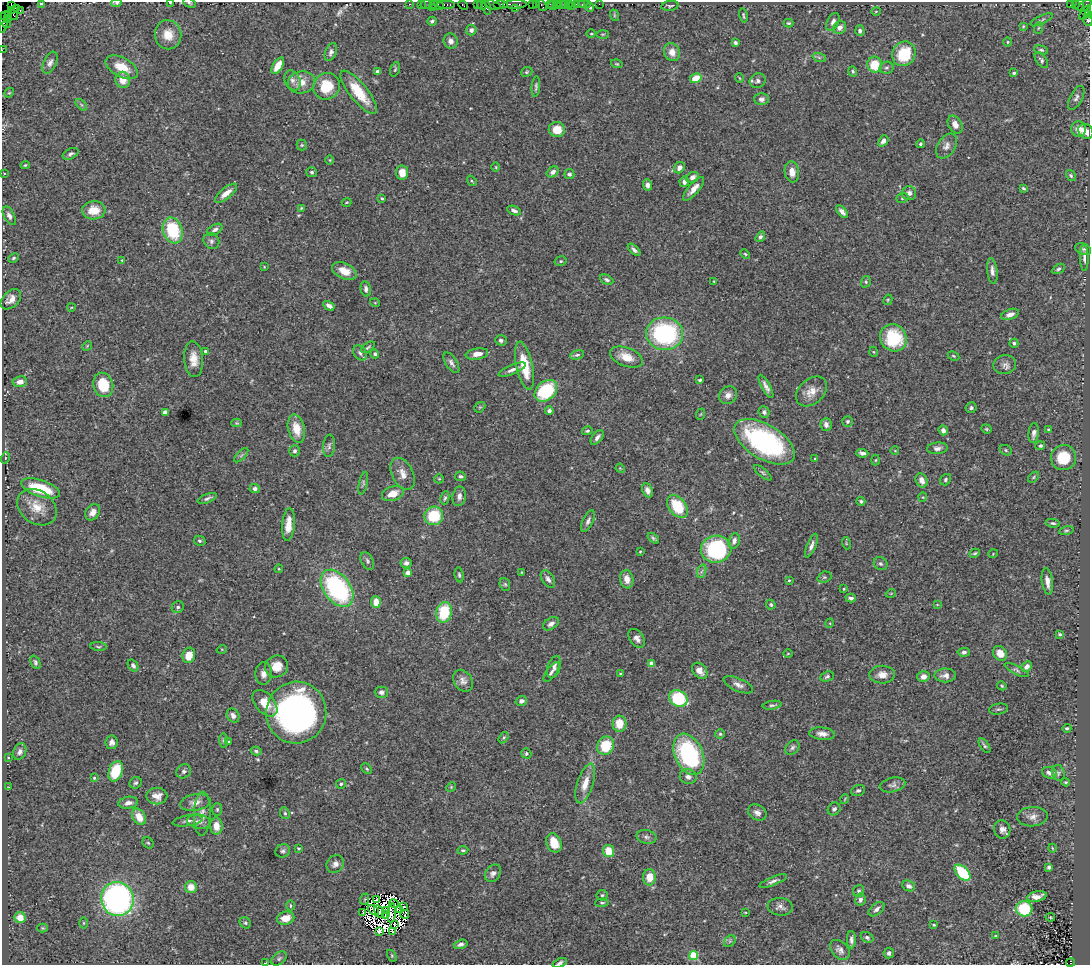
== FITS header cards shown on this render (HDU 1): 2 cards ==
NAXIS1  =                 1088
NAXIS2  =                  963

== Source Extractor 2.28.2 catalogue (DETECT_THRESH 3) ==
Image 1088 x 963 px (HDU 1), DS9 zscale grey, 1 PNG px = 1 image px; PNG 1092 x 967 px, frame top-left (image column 1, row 963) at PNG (2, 2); each listed source drawn as its Kron ellipse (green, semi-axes under 4 px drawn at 4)
Background 0.895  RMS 0.032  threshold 0.0948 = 3 sigma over >= 5 px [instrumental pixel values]
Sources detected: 438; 19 with non-positive FLUX_AUTO (blend fragments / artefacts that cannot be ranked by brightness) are neither listed nor drawn; the other 419 listed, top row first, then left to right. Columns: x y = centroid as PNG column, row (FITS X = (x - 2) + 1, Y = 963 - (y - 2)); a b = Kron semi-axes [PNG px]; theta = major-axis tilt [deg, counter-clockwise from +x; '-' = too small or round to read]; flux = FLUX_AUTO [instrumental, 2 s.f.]
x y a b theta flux
170 2 3 2 - 1.5
41 3 4 3 - 3.4
117 3 5 4 - 3.7
189 3 7 4 -27 3.1
410 4 3 2 - 35
421 4 2 2 - 24
426 4 6 3 10 71
434 4 2 2 - 24
447 4 9 3 0 110
477 4 3 2 - 26
501 4 7 2 0 180
515 4 12 4 2 200
533 4 3 3 - 59
536 4 3 2 - 58
550 4 3 2 - 52
557 4 3 2 - 49
561 4 3 2 - 76
565 4 2 2 - 16
569 4 2 2 - 9
577 4 4 3 - 63
582 4 3 2 - 10
587 4 2 2 - 19
599 4 2 2 - 6.9
1071 4 4 3 - 120
1075 4 3 3 - 13
11 5 4 3 - 110
439 5 5 3 - 82
463 5 5 3 - 58
482 5 5 3 - 89
493 5 8 3 -18 140
542 5 6 3 -54 78
553 5 5 2 - 58
1080 5 6 3 70 19
572 6 2 2 - 7.2
670 6 9 5 7 3.9
1085 6 8 3 36 100
433 7 3 2 - 7.6
486 7 8 3 -77 130
590 7 4 3 - 3.8
16 9 4 2 - 49
516 9 3 2 - 79
11 10 4 3 - 240
20 11 3 2 - 15
876 11 4 3 - 1.9
1085 13 8 3 55 580
8 14 3 2 - 44
13 15 5 2 - 110
614 15 6 3 -73 2
743 15 7 3 -78 2.8
1089 15 4 2 - 51
5 16 3 2 - 35
8 19 3 2 - 39
1041 20 12 4 25 4.8
1088 20 6 3 -73 84
432 21 5 3 - 4.5
833 22 9 5 64 9.1
3 23 10 3 85 160
7 23 4 3 - 60
788 23 5 3 - 2.9
1023 26 4 3 - 2
840 28 7 6 - 13
1038 28 6 3 70 2.5
471 30 5 5 - 8.2
860 31 5 5 - 6.5
591 34 4 3 - 1.9
603 34 6 3 1 2.3
168 35 14 13 - 31
451 41 7 7 - 10
1007 42 4 3 - 1.9
735 43 4 3 - 4.9
2 50 2 2 - 17
1041 50 7 4 -14 3.5
331 52 9 5 68 7.4
672 52 9 8 - 19
904 54 13 11 58 81
819 57 7 4 -19 4
1041 60 9 5 -55 5.1
50 63 11 6 65 9
617 64 6 4 -18 2.7
875 65 8 7 - 55
278 66 9 5 58 26
122 67 18 9 -28 40
886 68 7 6 - 4.9
395 69 8 4 74 3.1
377 71 4 3 - 5.2
853 71 5 4 - 3.3
527 72 6 4 22 3
1014 73 4 3 - 2.9
696 78 6 5 - 31
739 78 5 3 - 1.8
123 80 8 7 - 23
292 80 10 7 -65 11
758 81 8 7 - 6.9
301 82 14 11 10 25
326 86 14 13 - 60
536 87 10 4 85 4.4
359 92 27 9 -51 63
9 93 5 4 - 2.2
1076 98 13 6 63 8
761 99 7 6 - 8.1
81 105 7 4 -45 3.4
955 125 9 6 -62 12
1079 129 8 7 - 17
557 130 8 7 - 32
1086 131 8 6 -44 14
883 141 6 4 53 10
920 144 4 4 - 3.7
302 145 5 5 - 3.3
946 146 13 8 56 12
71 154 8 5 28 6.1
330 160 5 3 - 1.8
25 165 4 4 - 2.6
496 167 5 3 - 2
679 168 6 5 - 11
312 172 5 5 - 4.7
553 172 6 5 - 9.2
792 172 10 7 -81 17
4 173 2 2 - 1.3
402 173 7 6 - 26
569 174 5 5 - 4.9
1071 176 6 4 -58 3.5
692 177 6 5 - 9.2
472 181 5 3 - 2.3
684 182 5 4 - 8.1
647 185 5 4 - 7.7
1023 188 4 3 - 2.7
694 189 15 5 49 15
226 193 13 5 39 18
909 193 7 7 - 9.5
382 198 4 3 - 2.5
902 198 6 4 20 3.4
347 202 5 2 - 1.7
301 208 4 3 - 2.1
94 210 11 9 2 38
514 211 7 4 -21 6.4
842 212 7 4 -45 8
9 216 10 5 -62 8.9
173 230 13 9 -73 110
215 230 8 5 30 6.6
760 237 6 4 56 5.6
211 241 8 7 - 6.6
1083 249 8 5 -21 4.5
634 250 7 4 -43 6.3
745 254 5 4 - 2.5
14 258 5 3 - 3
1084 258 13 4 -89 7.9
122 260 4 4 - 1.9
561 261 6 4 13 3.6
264 267 2 2 - 1.5
1058 269 7 4 30 4.4
344 271 13 7 -24 29
992 271 13 5 -83 9.7
607 280 7 4 -28 5
714 281 3 2 - 1.7
866 282 6 4 72 3.2
366 289 8 5 -78 7.7
11 299 12 8 44 16
888 300 5 4 - 2.6
375 303 5 3 - 1.6
329 306 6 3 -30 8.9
71 308 4 3 - 1.6
1010 314 9 5 19 12
665 334 18 16 -4 280
893 338 14 13 - 120
501 340 6 5 - 5
1014 343 4 4 - 4.7
87 346 5 4 - 2.2
368 347 8 3 36 3.2
205 351 3 3 - 4.4
874 352 5 3 - 2.1
360 353 8 6 -50 6
375 354 5 4 - 3.7
477 354 11 5 9 19
577 355 7 4 15 4.6
953 356 6 4 -27 2.8
626 357 17 9 -21 31
194 359 18 9 -85 26
451 363 11 5 -57 7.9
1005 365 11 9 11 10
525 366 24 8 -78 58
512 370 14 5 22 9.7
700 380 3 3 - 2.9
20 382 7 5 8 12
103 385 12 10 -73 74
766 386 13 4 -61 9.7
546 391 12 9 40 140
811 391 17 12 42 24
728 395 9 8 - 13
480 407 6 4 43 2.5
971 408 5 5 - 4.6
549 411 4 4 - 6.2
165 412 4 4 - 18
764 412 6 5 - 5.6
701 414 6 3 70 2.1
848 421 5 5 - 4.5
236 423 5 4 - 2.3
826 424 6 5 - 9.5
296 429 14 8 -76 38
986 429 5 4 - 2.6
1048 429 3 3 - 1.4
943 430 5 4 - 9.5
587 431 5 4 - 3.7
1034 433 10 5 83 9.8
597 437 8 5 52 9
764 442 34 17 -31 320
329 446 11 6 85 6.1
1040 446 5 4 - 3.9
937 448 10 5 4 8.4
1006 450 6 5 - 3.5
295 451 5 5 - 5.1
895 451 4 3 - 1.5
862 453 6 4 -6 8.3
241 455 9 3 45 3.9
5 458 5 3 - 1.9
1063 458 13 12 - 67
815 459 4 3 - 2.1
876 460 5 3 - 2.1
620 468 5 3 - 1.8
763 473 11 4 -40 3.8
402 474 17 10 -63 20
460 476 5 4 - 4.3
1034 477 7 4 47 2.9
439 479 5 4 - 2.4
921 480 7 5 -65 15
945 480 6 5 - 3.9
363 483 12 4 77 4.3
40 488 20 8 -18 80
255 489 5 4 - 7.1
647 490 7 5 -67 9.6
393 494 11 7 20 23
459 496 10 6 81 11
923 497 4 4 - 2.3
207 498 10 3 21 5.3
445 498 7 4 80 3.8
861 501 4 4 - 3.9
677 506 13 8 -52 76
37 507 21 16 -36 39
93 512 9 6 55 13
434 516 9 9 - 85
588 521 12 5 65 7.6
1053 523 7 4 -8 3.8
288 525 16 6 85 29
1066 531 7 4 13 3.2
653 538 7 3 -39 4.1
200 541 6 5 - 3.9
734 541 8 5 72 10
846 543 6 4 -73 2.5
811 546 12 4 68 9.2
716 549 15 13 9 250
640 552 3 3 - 1.8
975 553 5 4 - 3.1
993 554 5 3 - 1.6
367 561 9 6 -62 4.9
406 563 5 5 - 6.2
881 564 7 6 - 4.7
279 569 4 4 - 1.9
702 571 7 4 69 4.6
522 572 3 3 - 1.7
408 573 4 4 - 27
459 575 7 4 -81 4.3
824 577 7 5 19 4.3
548 579 9 6 -57 9.8
627 579 9 6 -80 20
789 580 3 3 - 2.4
1047 581 13 5 -82 14
505 584 6 5 - 3.9
337 588 21 13 -54 290
844 589 3 3 - 2
891 593 5 3 - 1.6
851 598 5 4 - 6
376 602 6 5 - 23
771 605 5 4 - 3.2
937 605 4 2 - 1.4
178 607 6 5 - 5.2
444 612 10 7 77 88
830 623 5 3 - 1.8
551 624 9 5 33 9.5
1060 634 3 2 - 2.8
637 638 10 7 -53 11
98 646 8 3 -5 3
222 649 5 3 - 1.8
964 652 6 4 4 5.5
788 653 5 3 - 1.7
1000 653 8 6 -48 21
189 655 7 6 - 34
35 662 7 4 -65 4.1
652 664 4 4 - 24
133 665 6 5 - 5.4
277 666 12 10 28 29
1027 666 6 4 43 11
554 667 11 6 72 9.5
1017 670 13 4 -26 5.3
700 671 9 6 -50 13
552 672 11 5 53 7.1
264 674 11 8 86 14
621 674 3 3 - 2.3
882 675 13 9 -1 17
945 675 11 7 1 11
827 676 7 5 24 4.6
923 677 6 5 - 11
463 681 12 9 -57 12
738 685 16 6 -23 11
1002 686 5 4 - 2.3
381 692 6 5 - 7.6
678 699 9 7 -30 160
521 701 6 5 - 7.5
265 703 15 9 -49 37
772 705 9 4 9 4.5
999 709 9 5 9 4.5
296 713 31 30 - 660
233 716 7 6 - 10
619 724 8 7 - 36
1067 728 4 4 - 3.4
720 734 5 5 - 3.1
822 734 13 6 -6 13
504 738 6 4 56 3.2
223 740 7 4 -85 3.4
112 742 6 6 - 8
228 742 3 3 - 2.3
606 746 9 8 - 66
985 746 8 4 -57 4.1
792 748 8 6 46 5.7
256 751 5 3 - 4
20 752 8 6 64 7.7
526 753 5 4 - 3.2
689 754 21 14 -66 280
8 757 3 2 - 1.8
367 769 6 3 -45 2.6
116 771 10 6 69 70
184 771 8 7 - 5.7
1049 773 7 5 -19 9.6
1058 773 8 6 -75 4.4
688 777 8 7 - 9.3
94 778 4 3 - 2.6
1066 782 4 3 - 2.9
136 783 6 5 - 3.9
585 783 20 8 73 30
341 784 5 5 - 3.7
893 785 13 7 13 7.7
9 787 2 2 - 1.6
451 787 5 4 - 2.5
858 790 7 5 20 4.7
157 796 10 8 -1 16
845 799 5 3 - 1.8
195 802 15 8 10 16
128 803 10 6 9 11
217 809 6 5 - 3.4
834 809 7 6 - 6.9
285 813 6 4 -68 3.6
757 813 10 7 -32 10
202 814 22 8 88 17
139 817 9 6 -61 28
1032 817 15 9 4 15
188 821 15 5 9 9.1
199 822 12 7 -9 12
216 826 8 6 -87 21
1002 829 9 8 - 11
646 837 10 6 -12 6.9
148 843 6 5 - 3
554 843 10 7 -67 37
299 848 4 2 - 2.2
1052 848 4 2 - 1.6
463 850 5 3 - 3.1
283 851 7 6 - 5.2
609 851 6 5 - 41
335 864 9 8 - 11
1049 867 4 4 - 4.3
493 873 9 7 53 9.9
963 873 10 5 -46 110
649 877 8 6 89 30
773 881 14 4 21 6.7
909 886 6 5 - 7.2
191 887 6 6 - 25
858 891 6 5 - 5
602 895 5 5 - 3.6
1037 897 10 5 11 16
117 899 17 16 - 630
365 899 6 3 70 2.4
860 899 6 5 - 7.9
376 900 3 2 - 1.1
602 903 7 4 3 3.3
394 904 5 2 - 2.4
290 906 5 3 - 2.2
404 907 3 2 - 1.7
780 907 13 9 -6 10
876 909 9 5 40 7.5
1024 909 8 7 - 99
373 910 6 2 -37 2.3
386 910 2 2 - 2.2
399 910 4 2 - 1.1
362 912 3 2 - 1.3
379 912 7 3 -58 2.8
745 912 3 2 - 1.3
392 913 10 3 85 2.5
405 914 4 2 - 0.39
386 915 3 2 - 2.2
1050 917 5 3 - 2.4
20 918 5 5 - 25
285 918 9 6 12 28
84 923 5 3 - 2.3
245 923 6 5 - 3.7
394 924 2 2 - 1.9
934 925 4 3 - 2.6
43 928 5 4 - 2.5
379 931 4 3 - 5.6
393 932 3 2 - 2.6
995 936 3 2 - 1.6
867 937 7 5 -27 4.7
851 940 8 4 90 6.7
730 941 6 5 - 3.8
461 944 7 4 16 6.7
840 950 11 8 -46 10
889 953 5 5 - 7.1
392 956 6 4 -59 2.5
693 956 4 4 - 110
279 959 9 6 38 4.9
1070 962 4 4 - 250
265 963 3 2 - 1.3
560 963 7 4 23 4.7
At the frame edge (FLAGS 8, measured only in part): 11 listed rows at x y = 170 2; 41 3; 117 3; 189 3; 1089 15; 1088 20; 3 23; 2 50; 1070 962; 265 963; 560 963
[19 non-positive-flux detections neither listed nor drawn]